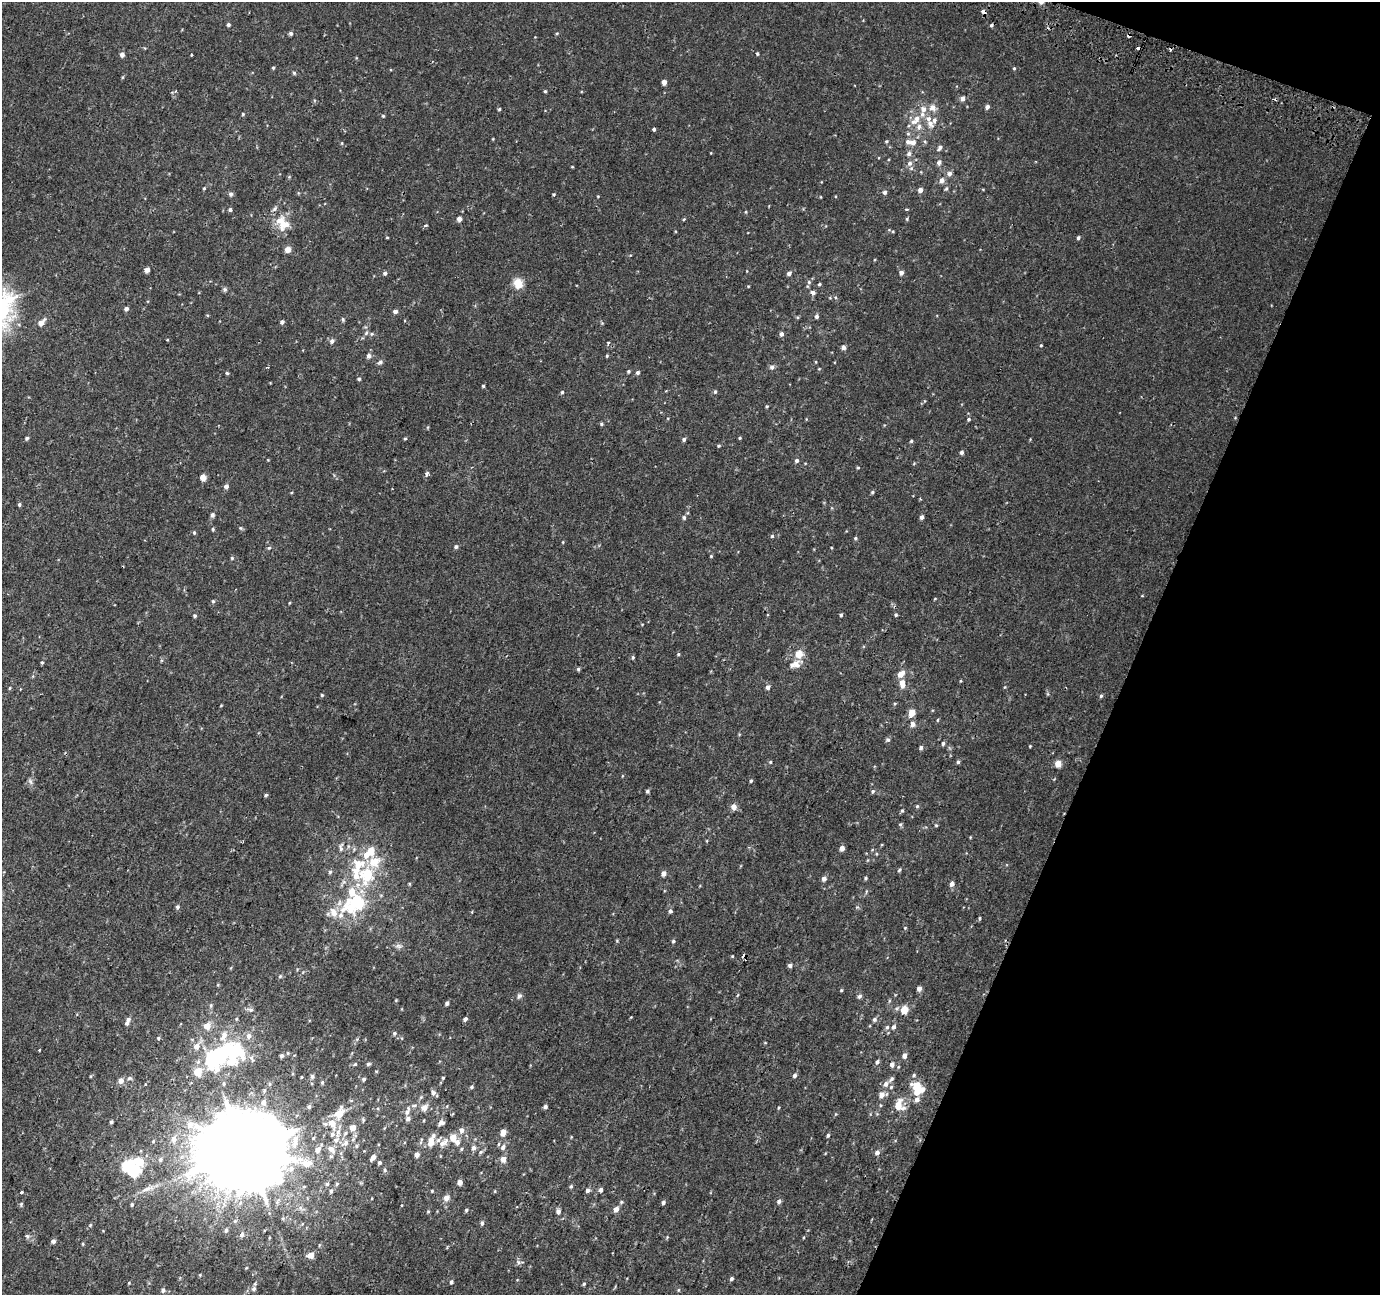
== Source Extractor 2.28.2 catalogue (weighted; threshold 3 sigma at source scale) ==
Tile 8 of 4 x 4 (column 4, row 2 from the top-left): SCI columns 4160-5537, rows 2901-4193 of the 5553 x 5736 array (HDU 1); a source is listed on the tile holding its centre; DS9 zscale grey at full resolution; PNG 1382 x 1297 px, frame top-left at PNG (2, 2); no overlay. Shown black and unused: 19% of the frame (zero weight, under 2 of 3 exposures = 2% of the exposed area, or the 3 px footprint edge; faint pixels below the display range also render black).
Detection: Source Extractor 2.28.2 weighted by HDU 2 'WHT'; one run over the whole footprint, this tile lists its part. Background 0.00354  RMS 0.0031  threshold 0.0139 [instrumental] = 3 sigma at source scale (4.5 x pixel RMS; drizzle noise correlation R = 1.50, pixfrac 1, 0.0396/0.0396 arcsec/px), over >= 5 px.
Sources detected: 323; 5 inside a brighter object's white glare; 6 cosmic-ray / hot-pixel residue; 1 long thin detection or spike segment (spike, bleed or trail) — not listed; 20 inside a brighter listed object's ellipse — not listed separately; the other 291 listed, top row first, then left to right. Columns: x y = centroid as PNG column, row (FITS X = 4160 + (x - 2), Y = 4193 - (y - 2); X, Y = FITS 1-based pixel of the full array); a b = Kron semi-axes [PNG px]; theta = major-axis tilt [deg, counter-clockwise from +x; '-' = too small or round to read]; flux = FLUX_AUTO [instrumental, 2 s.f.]
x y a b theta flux
983 11 6 4 -59 1.1
228 25 4 4 - 0.58
991 25 5 4 - 0.42
291 33 5 5 - 0.63
557 33 5 3 - 0.29
757 54 4 3 - 0.32
122 55 5 4 - 1.2
273 68 4 4 - 0.33
1014 68 4 3 - 0.35
294 73 5 4 - 0.41
664 82 4 4 - 1.9
545 91 4 4 - 0.36
963 98 5 5 - 1.2
932 107 10 8 -43 1.7
987 107 5 5 - 0.9
499 109 4 3 - 0.34
243 114 4 3 - 0.25
383 116 4 4 - 0.3
916 120 16 8 47 3
930 124 11 8 -49 1.7
654 129 3 3 - 0.55
908 134 5 5 - 0.46
886 141 4 4 - 0.35
913 142 9 7 20 1.5
940 148 7 5 52 0.76
909 154 6 6 - 0.77
909 163 8 7 - 1.2
939 163 7 5 76 0.85
949 173 6 6 - 0.97
942 180 6 5 - 1.3
204 188 4 3 - 0.27
920 190 4 4 - 1.4
884 192 5 5 - 0.67
231 194 6 5 - 0.73
554 194 3 3 - 0.34
598 196 4 3 - 0.22
821 197 4 2 - 0.19
906 209 4 3 - 0.28
230 210 4 4 - 0.53
746 212 4 3 - 0.26
459 219 4 4 - 1.6
684 219 4 3 - 0.34
907 219 4 3 - 0.28
282 223 22 15 -60 5.7
425 225 5 3 - 0.38
387 237 4 3 - 0.24
1078 238 4 4 - 0.57
288 249 5 4 - 2.6
147 270 5 4 - 1.4
385 273 4 4 - 0.72
789 273 4 4 - 1.1
901 273 5 4 - 1
809 282 5 5 - 0.48
518 283 12 11 - 3.3
819 284 5 3 - 0.52
748 286 4 3 - 0.2
225 289 7 5 -89 0.49
813 292 6 5 - 0.79
126 309 4 4 - 0.95
395 311 4 4 - 1.1
816 316 5 4 - 0.68
343 319 5 4 - 0.4
41 322 8 5 42 2.1
282 322 4 4 - 0.84
366 333 6 5 - 0.63
781 334 5 4 - 0.92
332 341 6 5 - 0.89
608 343 3 3 - 0.64
1041 345 3 3 - 0.24
843 347 6 6 - 0.73
369 356 6 5 - 0.85
607 356 4 4 - 0.31
380 362 7 5 18 0.63
267 367 4 2 - 0.24
772 367 6 6 - 0.73
819 369 5 3 - 0.21
628 371 4 3 - 0.4
227 373 5 4 - 0.34
638 373 5 4 - 0.59
359 379 4 4 - 0.47
483 386 3 3 - 0.34
562 392 4 4 - 0.38
715 392 5 4 - 0.42
767 406 4 3 - 0.29
969 419 4 4 - 0.4
601 424 5 4 - 0.39
27 438 5 4 - 0.48
740 438 4 3 - 0.3
405 439 4 3 - 0.33
684 440 5 5 - 0.61
911 441 4 4 - 0.41
719 446 4 3 - 0.35
961 452 4 4 - 0.68
797 460 5 5 - 0.71
858 468 5 3 - 0.27
427 474 5 4 - 1.1
203 478 6 6 - 1.6
226 486 5 4 - 0.96
872 492 5 4 - 0.39
19 504 4 4 - 0.45
212 515 6 5 - 0.55
684 517 5 5 - 0.55
922 517 5 4 - 0.92
213 529 5 4 - 0.33
194 533 4 4 - 0.43
772 536 5 5 - 0.37
855 538 5 4 - 0.36
456 547 5 4 - 0.56
269 548 5 4 - 0.34
711 556 4 3 - 0.26
232 558 4 4 - 0.31
1142 596 3 2 - 0.4
213 601 4 4 - 0.4
841 615 5 4 - 0.46
896 615 4 4 - 0.41
195 616 4 4 - 0.46
678 654 4 4 - 0.35
799 654 5 5 - 5
633 657 5 4 - 0.4
42 662 4 4 - 0.37
796 664 10 9 - 2
578 669 5 4 - 0.43
901 674 8 5 41 2.5
902 683 9 6 -85 2.2
768 687 6 5 - 0.82
10 688 5 3 - 0.29
322 695 4 4 - 0.32
1101 696 5 5 - 0.42
895 703 5 3 - 0.29
912 713 5 4 - 4.4
938 720 5 3 - 0.28
913 724 5 5 - 1.5
888 740 6 5 - 0.57
943 743 5 4 - 0.57
1030 746 3 3 - 0.22
921 747 5 4 - 0.63
770 762 4 4 - 0.31
958 762 5 4 - 0.46
1058 764 5 4 - 3.9
30 781 8 4 -60 0.65
751 781 4 3 - 0.41
648 791 4 4 - 0.53
873 791 5 4 - 0.52
266 795 4 4 - 0.41
917 806 5 5 - 0.36
734 807 5 5 - 2.4
902 810 5 4 - 0.39
900 824 5 4 - 0.39
936 825 4 4 - 0.3
341 847 13 5 85 0.95
842 848 4 4 - 1.7
371 851 7 6 - 4.1
899 870 6 4 50 0.39
330 872 5 5 - 0.44
664 873 5 4 - 1.4
367 876 18 14 -81 12
824 878 5 5 - 1.3
866 878 4 3 - 0.39
952 884 5 4 - 1.3
352 906 45 19 31 16
177 907 6 5 - 0.66
670 911 5 4 - 0.69
979 918 5 3 - 0.29
905 928 4 4 - 0.26
673 941 4 4 - 0.47
398 946 8 6 -20 0.84
790 965 5 4 - 0.76
280 976 5 5 - 0.36
919 989 5 4 - 1.3
841 990 4 3 - 0.29
519 996 7 6 - 0.68
859 996 6 5 - 0.73
889 1001 5 3 - 0.32
447 1003 4 4 - 0.72
211 1005 5 4 - 0.34
251 1010 7 5 0 0.66
904 1010 5 5 - 6.5
128 1019 6 5 - 0.77
465 1019 5 4 - 0.72
874 1019 6 6 - 0.69
207 1026 5 5 - 3.4
887 1027 6 5 - 0.63
894 1027 6 5 - 0.85
394 1033 5 5 - 0.49
224 1036 15 8 60 2.7
249 1036 7 7 - 1.2
158 1038 4 4 - 0.34
196 1046 7 7 - 1.9
39 1050 3 2 - 0.29
233 1052 30 11 -9 23
281 1056 5 4 - 0.6
904 1056 5 5 - 1.3
215 1061 15 13 -61 24
198 1062 7 5 44 0.69
877 1062 6 4 54 0.7
355 1064 6 3 44 0.32
368 1064 5 4 - 0.51
892 1064 5 5 - 1.2
198 1072 5 5 - 8.2
914 1075 5 5 - 0.42
312 1076 5 5 - 0.7
794 1076 5 5 - 0.7
301 1077 4 3 - 0.22
129 1078 7 5 20 0.52
443 1078 4 4 - 0.32
364 1079 4 4 - 0.58
121 1080 6 5 - 1.6
322 1082 5 4 - 0.38
886 1084 8 6 52 1.2
916 1085 6 5 - 7
471 1087 5 4 - 0.47
891 1087 6 4 45 0.39
922 1089 6 5 - 1.8
917 1091 5 5 - 4.1
433 1093 8 6 -77 0.91
882 1094 9 7 15 1.8
917 1099 6 5 - 1.3
264 1102 8 6 88 1.6
899 1105 13 10 -81 4.8
309 1107 5 5 - 0.62
545 1107 4 4 - 0.69
424 1108 6 5 - 2.5
778 1108 4 3 - 0.25
407 1111 13 6 68 1.4
339 1114 14 11 38 3.8
111 1122 4 3 - 0.44
441 1123 7 6 - 1.1
353 1128 5 5 - 3.1
461 1130 6 5 - 1.4
338 1132 9 6 63 1.2
345 1133 7 5 20 0.64
503 1133 7 5 69 2
828 1135 5 4 - 0.46
453 1137 5 5 - 3.8
174 1139 9 7 83 1.8
336 1140 9 7 46 1.6
153 1141 5 4 - 0.31
430 1142 13 7 78 3.4
457 1142 6 6 - 1.4
345 1143 11 7 28 1.6
443 1143 16 8 39 2.5
356 1146 5 5 - 0.41
503 1147 7 6 - 1.3
473 1148 6 6 - 0.92
245 1149 26 22 51 6600
318 1149 6 5 - 1.9
331 1149 12 8 -46 1.8
461 1149 5 4 - 0.4
481 1152 6 5 - 0.53
877 1152 5 4 - 1.1
417 1154 4 4 - 1.5
373 1158 9 5 56 1.2
503 1159 5 5 - 2.5
160 1160 6 6 - 0.75
379 1163 4 4 - 0.64
128 1166 6 6 - 24
385 1170 5 4 - 0.43
460 1182 4 4 - 1.5
327 1184 5 5 - 0.49
337 1184 5 4 - 0.4
571 1186 5 4 - 0.38
587 1190 6 5 - 0.78
601 1190 6 5 - 0.66
331 1191 6 4 88 0.53
432 1191 4 4 - 0.26
21 1192 3 3 - 2.4
446 1198 5 5 - 2.2
779 1201 5 5 - 0.72
621 1202 5 4 - 0.35
663 1203 5 4 - 0.68
21 1204 6 5 - 0.45
132 1204 4 4 - 0.47
616 1209 5 5 - 1.8
466 1210 5 4 - 0.38
428 1211 5 3 - 0.26
558 1211 6 5 - 0.96
482 1223 5 4 - 0.53
90 1225 5 4 - 0.35
226 1230 6 4 80 0.57
242 1234 6 6 - 0.77
27 1236 6 4 -44 0.53
53 1241 5 4 - 0.91
311 1255 5 4 - 3.2
518 1262 7 5 -50 0.68
731 1279 5 4 - 0.48
451 1282 5 4 - 0.58
129 1283 4 3 - 0.26
584 1284 4 3 - 0.36
254 1288 6 5 - 0.69
163 1290 5 5 - 0.76
678 1290 5 3 - 0.27
Overlapping masked pixels (flux is a lower limit): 2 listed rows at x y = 983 11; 282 223